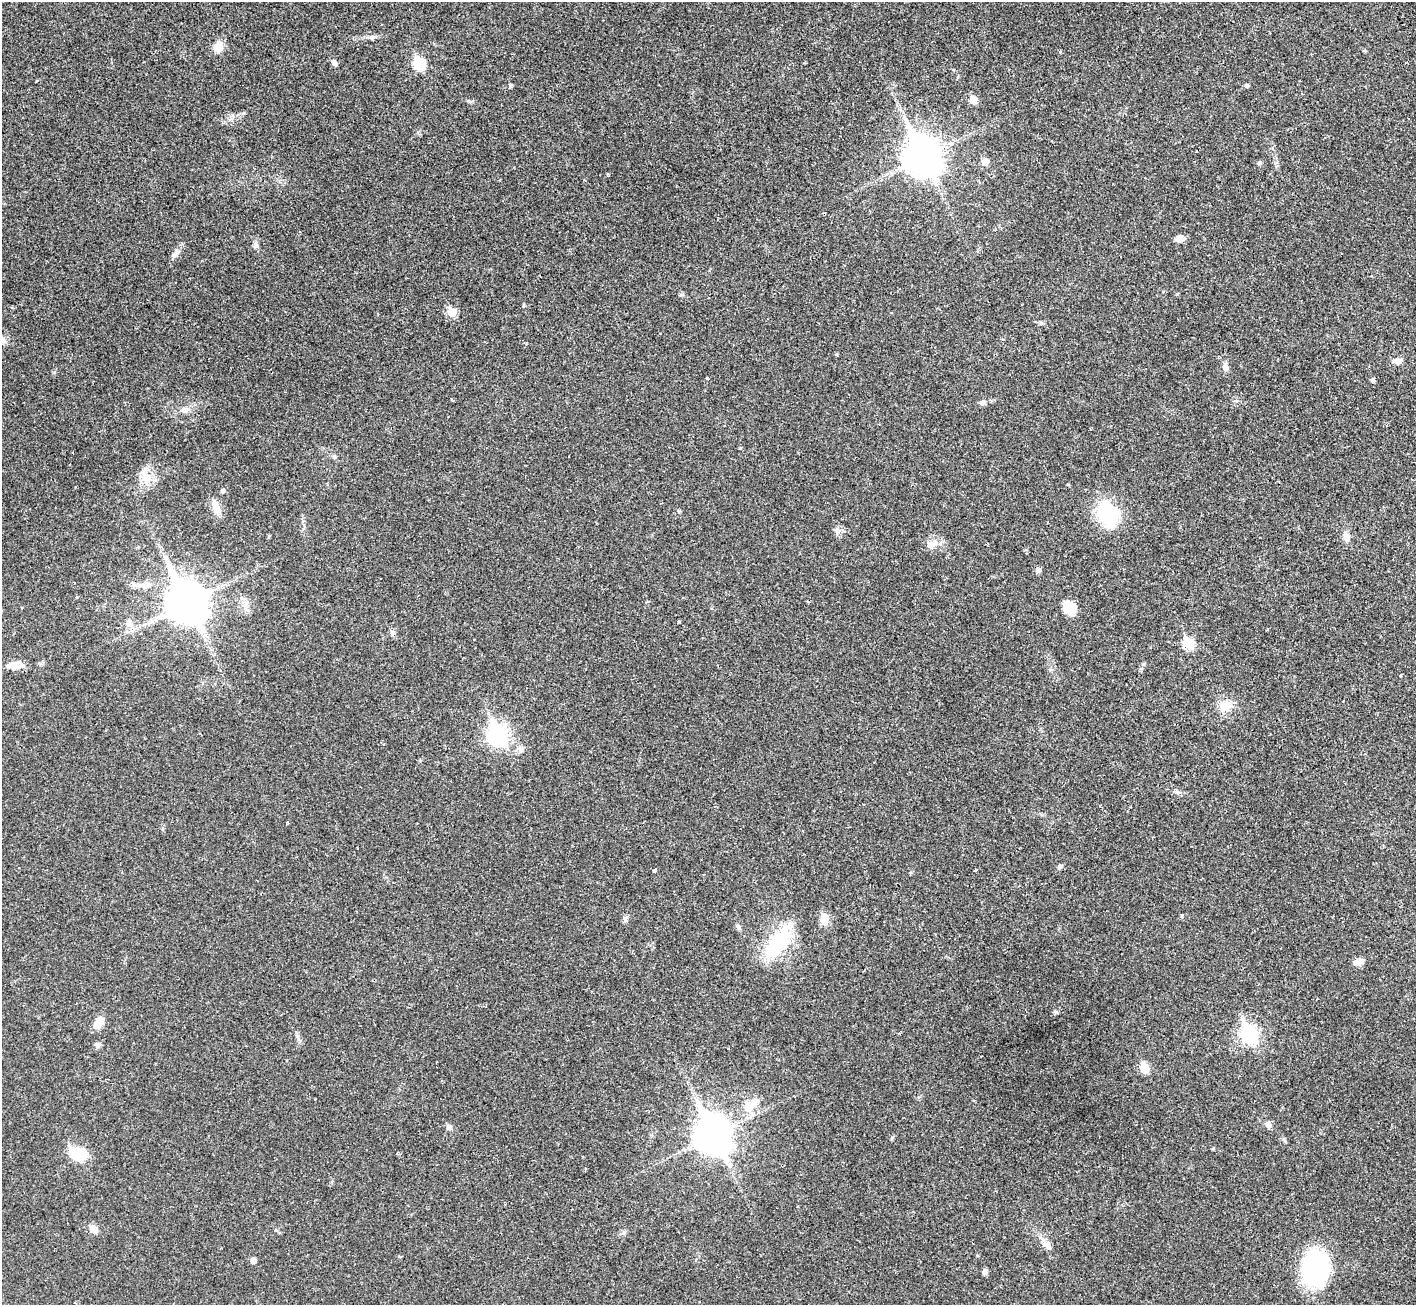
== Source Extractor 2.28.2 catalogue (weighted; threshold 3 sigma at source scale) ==
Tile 10 of 4 x 4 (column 2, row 3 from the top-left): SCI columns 1508-2921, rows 1514-2816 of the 5813 x 5816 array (HDU 1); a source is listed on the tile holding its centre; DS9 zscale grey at full resolution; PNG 1418 x 1307 px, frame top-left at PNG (2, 2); no overlay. Shown black and unused: <1% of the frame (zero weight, under 2 of 3 exposures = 4% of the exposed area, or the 3 px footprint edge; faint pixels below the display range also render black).
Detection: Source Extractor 2.28.2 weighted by HDU 2 'WHT'; one run over the whole footprint, this tile lists its part. Background 0.0274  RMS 0.0043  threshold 0.0194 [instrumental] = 3 sigma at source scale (4.5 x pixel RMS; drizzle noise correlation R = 1.50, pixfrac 1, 0.05/0.05 arcsec/px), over >= 5 px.
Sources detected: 64; all 64 listed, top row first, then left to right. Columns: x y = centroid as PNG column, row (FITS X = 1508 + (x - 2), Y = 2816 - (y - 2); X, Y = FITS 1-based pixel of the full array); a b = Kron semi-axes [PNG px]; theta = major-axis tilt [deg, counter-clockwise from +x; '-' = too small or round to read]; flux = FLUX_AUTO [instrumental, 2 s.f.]
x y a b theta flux
372 37 11 3 0 1.1
218 47 10 8 66 5.7
1365 51 5 3 - 0.44
334 63 10 6 -46 1.1
419 64 7 6 - 29
510 86 4 4 - 0.88
1247 86 5 5 - 0.73
973 100 6 5 - 6.6
922 157 15 12 -63 740
985 162 6 5 - 4.3
1259 163 6 5 - 0.64
1180 239 10 7 11 2.6
255 245 8 6 -84 1.3
176 253 14 6 48 1.8
452 312 5 5 - 12
836 354 5 3 - 0.39
1397 361 10 7 7 2
1225 367 10 7 -78 1.8
707 378 3 3 - 0.62
1373 380 6 5 - 0.65
983 403 8 6 45 1.1
184 410 10 7 8 2
725 425 3 3 - 0.69
146 478 15 12 -11 5.3
223 490 5 5 - 0.98
216 508 19 8 -71 3.9
1108 514 28 19 -64 26
837 530 8 4 -82 1
1346 537 13 7 -70 2.3
930 545 10 9 - 2.6
1038 570 6 6 - 1.4
146 585 15 8 1 3.1
77 597 4 3 - 0.3
187 603 16 13 -63 840
1069 608 15 12 -53 7.2
679 622 3 3 - 0.49
129 623 10 8 -58 2.1
392 633 7 6 - 1
1188 643 6 5 - 21
14 665 15 8 2 4.6
1400 675 4 2 - 0.45
1224 706 17 14 53 5.2
498 734 9 8 - 160
1060 866 7 5 76 0.74
655 870 4 3 - 2
975 870 3 3 - 1.3
824 919 12 9 89 4.5
738 927 8 4 -66 0.88
777 943 42 18 47 23
1358 962 12 8 15 2.6
99 1022 16 9 52 3.8
1249 1034 8 7 - 100
98 1044 10 4 11 0.87
1144 1068 6 5 - 12
749 1107 13 7 44 11
1268 1125 9 6 -61 1.6
449 1127 8 7 - 1.3
713 1135 15 11 -65 690
78 1154 20 13 -15 11
94 1229 10 8 -46 2.6
1047 1245 18 8 -50 3.1
253 1261 5 4 - 2.9
1315 1269 26 19 80 61
984 1271 8 6 69 1
Unlisted compact peaks at least as high as the median listed source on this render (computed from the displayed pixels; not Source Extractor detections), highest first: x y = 1056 1012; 625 919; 523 306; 269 536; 1182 916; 469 101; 1177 294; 1060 52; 54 372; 608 174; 892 1137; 681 295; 1284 1139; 679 511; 1177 793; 740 448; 231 119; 624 1232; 526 343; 1143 664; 1041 323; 297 1036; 1213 1149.